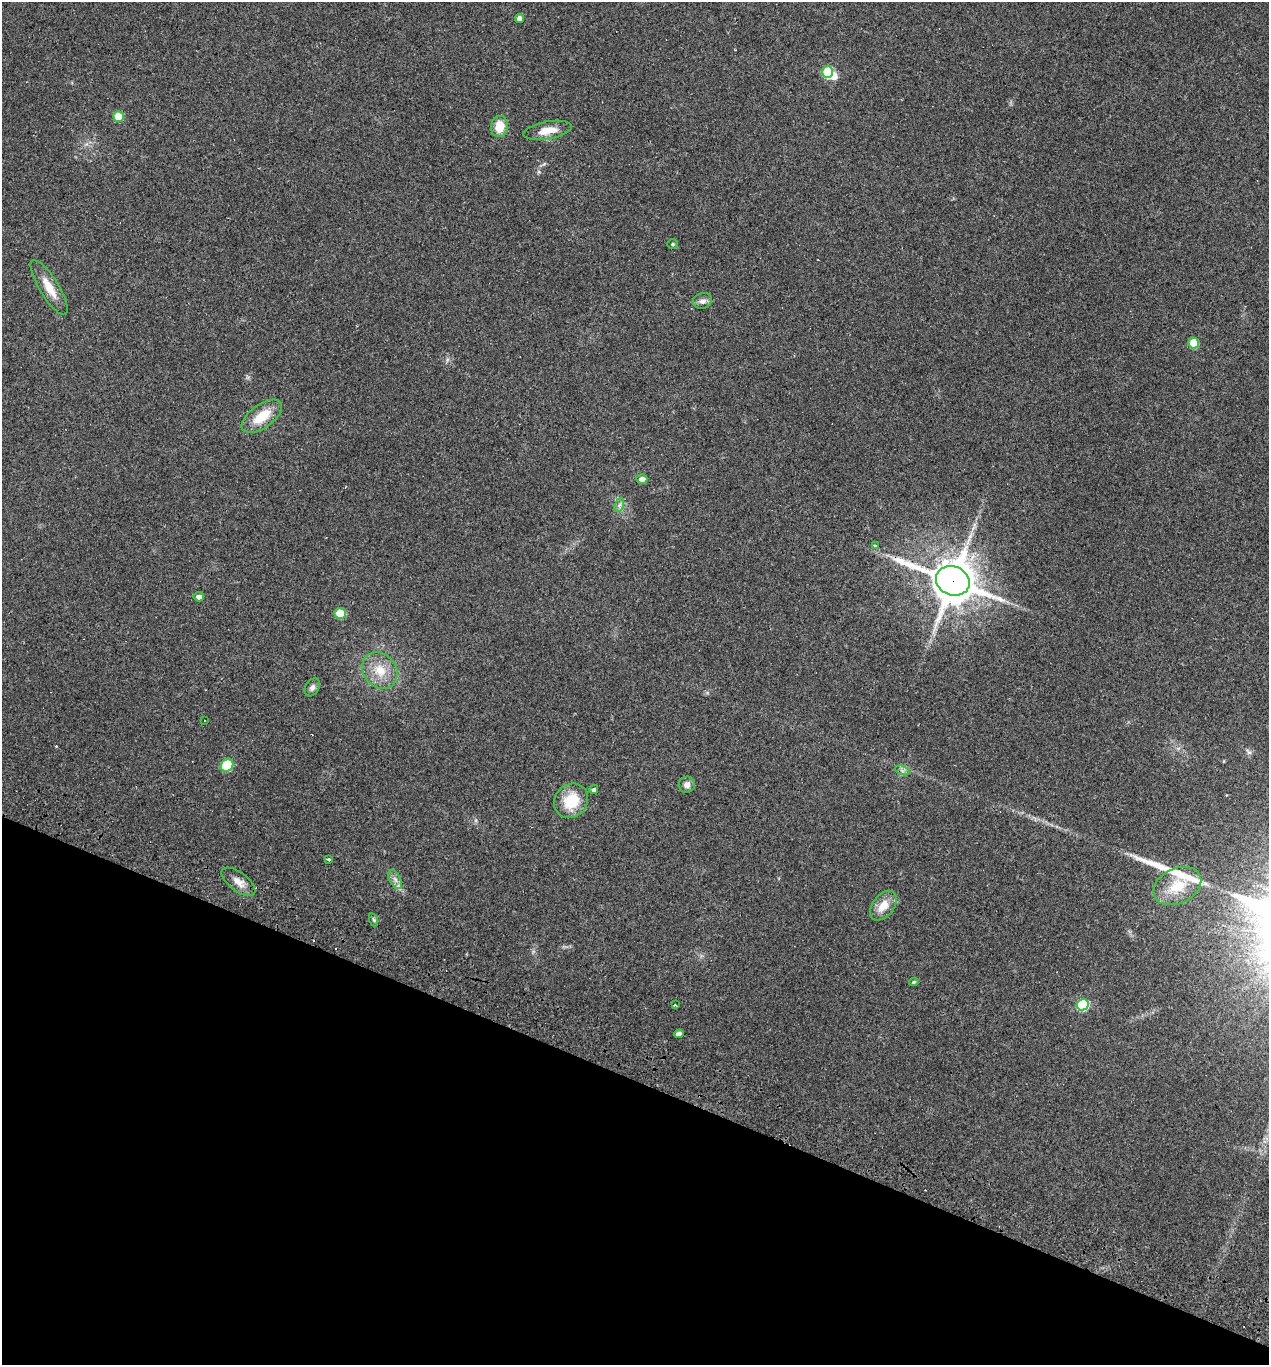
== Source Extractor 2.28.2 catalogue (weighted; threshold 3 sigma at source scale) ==
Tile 15 of 4 x 4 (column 3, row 4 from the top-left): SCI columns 2668-3934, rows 18-1380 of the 5526 x 5510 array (HDU 1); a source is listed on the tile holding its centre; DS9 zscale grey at full resolution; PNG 1271 x 1367 px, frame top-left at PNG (2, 2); each listed source drawn as its Kron ellipse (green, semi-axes under 4 px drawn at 4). Shown black and unused: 21% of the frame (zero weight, under 3 of 4 exposures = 4% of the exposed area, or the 3 px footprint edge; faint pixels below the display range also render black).
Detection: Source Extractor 2.28.2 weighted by HDU 2 'WHT'; one run over the whole footprint, this tile lists its part. Background 0.0797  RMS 0.0055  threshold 0.0248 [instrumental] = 3 sigma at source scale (4.5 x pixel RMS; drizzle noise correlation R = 1.50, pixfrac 1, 0.05/0.05 arcsec/px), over >= 5 px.
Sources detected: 41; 1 inside a brighter object's white glare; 4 cosmic-ray / hot-pixel residue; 1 long thin detection or spike segment (spike, bleed or trail) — neither listed nor drawn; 1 inside a brighter listed object's ellipse — not listed separately; the other 34 listed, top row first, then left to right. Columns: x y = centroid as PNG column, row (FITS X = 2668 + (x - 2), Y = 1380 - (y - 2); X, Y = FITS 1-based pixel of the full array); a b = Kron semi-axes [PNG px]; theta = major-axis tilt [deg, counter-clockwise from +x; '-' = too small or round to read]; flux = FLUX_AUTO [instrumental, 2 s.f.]
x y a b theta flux
519 18 4 4 - 3.3
827 72 6 5 - 40
118 116 5 5 - 14
499 126 10 8 83 9.6
547 130 24 9 10 8.1
672 244 5 5 - 0.75
49 288 32 9 -59 9.3
702 301 9 7 17 2.5
1193 343 5 5 - 17
262 416 23 11 36 13
642 479 5 4 - 2.8
619 505 7 4 71 1.3
875 545 3 3 - 1.5
953 581 17 14 -22 1700
199 597 5 4 - 2.4
340 613 6 5 - 17
380 671 19 16 -49 11
312 687 10 6 58 1.9
205 720 3 3 - 0.96
227 765 7 6 - 25
902 770 7 4 -19 1.4
687 785 8 8 - 2.8
594 790 5 4 - 1.2
571 801 18 16 50 17
328 860 4 3 - 1.5
395 879 10 5 -63 2.2
238 882 20 9 -37 4.9
1177 886 25 17 26 14
883 906 17 10 52 8
374 920 6 4 -71 0.75
914 982 4 4 - 1
675 1005 3 3 - 1
1083 1005 6 5 - 38
679 1034 4 4 - 2.5
Overlapping masked pixels (flux is a lower limit): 1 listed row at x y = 953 581